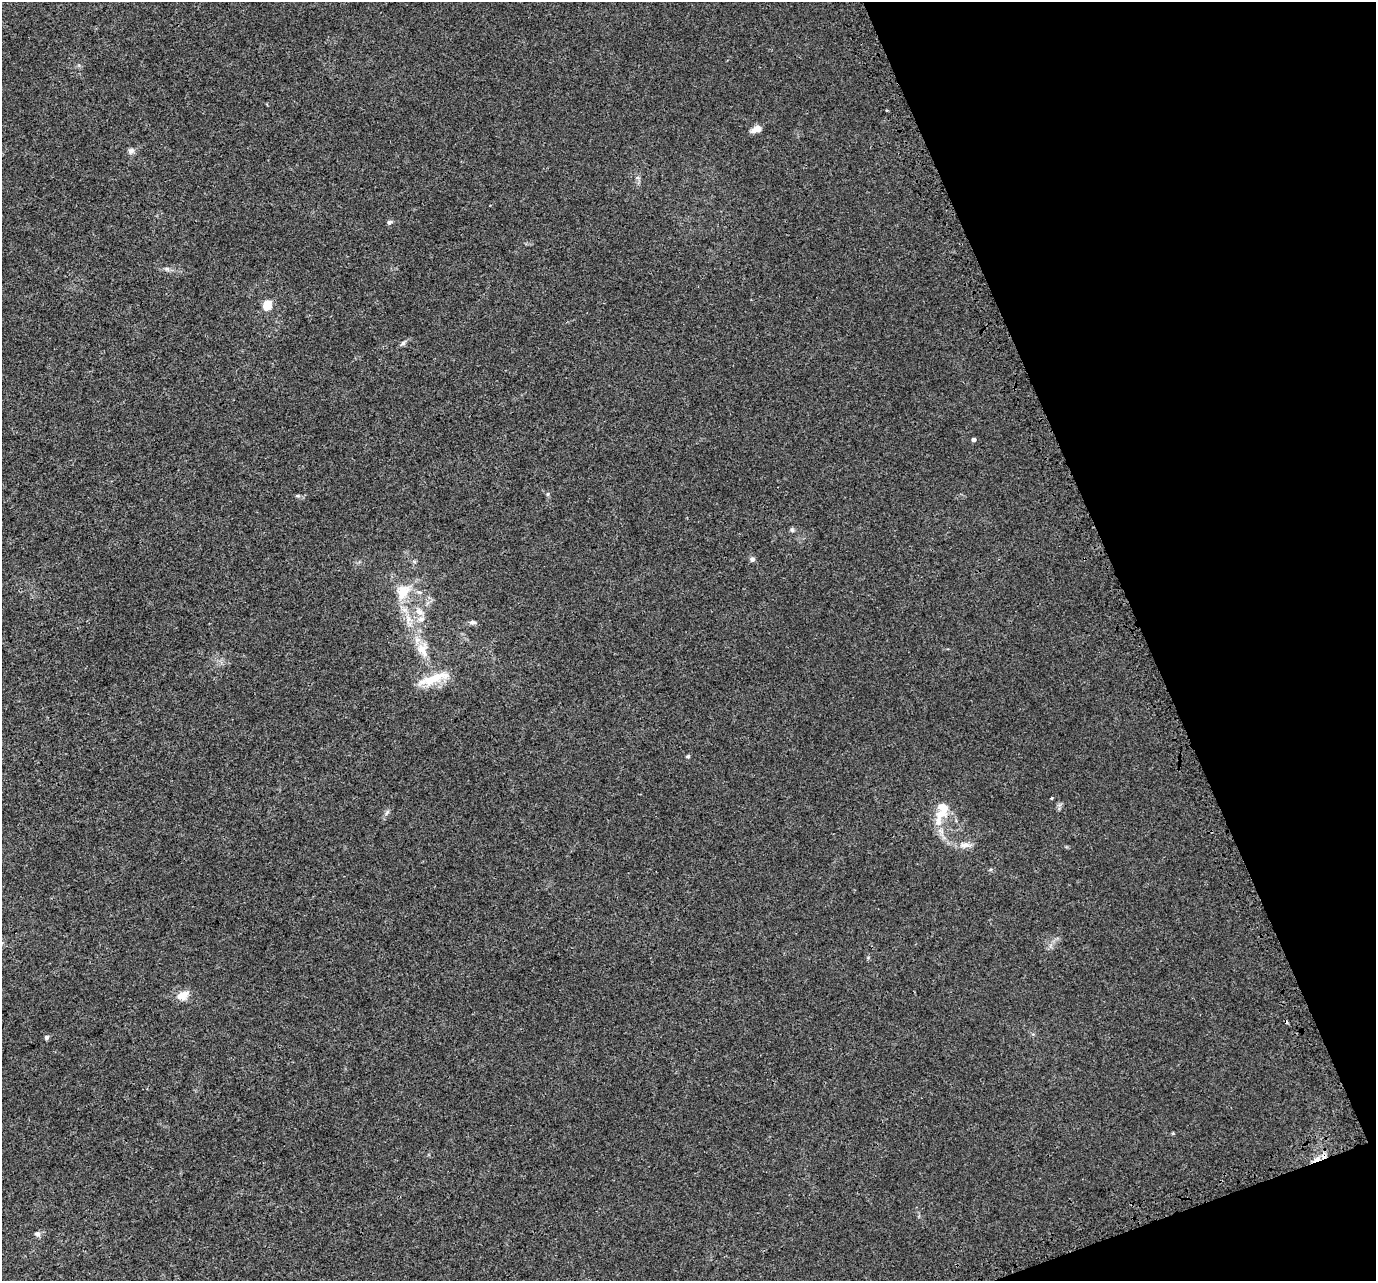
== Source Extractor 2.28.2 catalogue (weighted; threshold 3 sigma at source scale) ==
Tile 12 of 4 x 4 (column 4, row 3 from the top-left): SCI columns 4201-5574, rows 1442-2720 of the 5654 x 5495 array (HDU 1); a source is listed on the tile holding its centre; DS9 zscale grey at full resolution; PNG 1378 x 1283 px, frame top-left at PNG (2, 2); no overlay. Shown black and unused: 19% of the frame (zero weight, under 3 of 4 exposures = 6% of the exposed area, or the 3 px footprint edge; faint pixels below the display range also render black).
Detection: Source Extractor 2.28.2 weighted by HDU 2 'WHT'; one run over the whole footprint, this tile lists its part. Background 0.00395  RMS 0.0025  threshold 0.0112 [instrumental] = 3 sigma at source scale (4.5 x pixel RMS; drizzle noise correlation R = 1.50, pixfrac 1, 0.0396/0.0396 arcsec/px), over >= 5 px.
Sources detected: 27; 1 cosmic-ray / hot-pixel residue — not listed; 2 inside a brighter listed object's ellipse — not listed separately; the other 24 listed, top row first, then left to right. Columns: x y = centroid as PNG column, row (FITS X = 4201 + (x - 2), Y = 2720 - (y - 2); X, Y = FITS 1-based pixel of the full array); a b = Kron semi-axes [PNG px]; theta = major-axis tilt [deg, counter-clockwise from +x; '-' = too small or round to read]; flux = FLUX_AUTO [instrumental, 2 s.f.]
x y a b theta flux
756 129 13 7 20 1.7
131 151 9 8 - 0.87
389 222 7 5 30 0.54
267 305 9 7 59 3.9
403 343 8 5 58 0.6
974 440 4 4 - 0.87
548 494 5 5 - 0.37
792 530 6 6 - 0.46
752 559 7 6 - 0.67
403 592 23 18 58 5.8
419 612 13 9 -44 1.8
408 620 23 7 -76 3
472 622 10 5 -2 0.63
423 649 21 14 -85 4
433 679 44 10 18 6.5
688 756 4 4 - 0.38
1052 798 5 3 - 0.2
387 812 9 4 55 0.62
942 813 38 13 62 5.4
965 845 20 7 1 1.8
183 995 18 11 29 2.4
47 1037 5 5 - 0.59
1317 1159 15 5 25 1.8
37 1234 8 7 - 0.84
Overlapping masked pixels (flux is a lower limit): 1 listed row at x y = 1317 1159